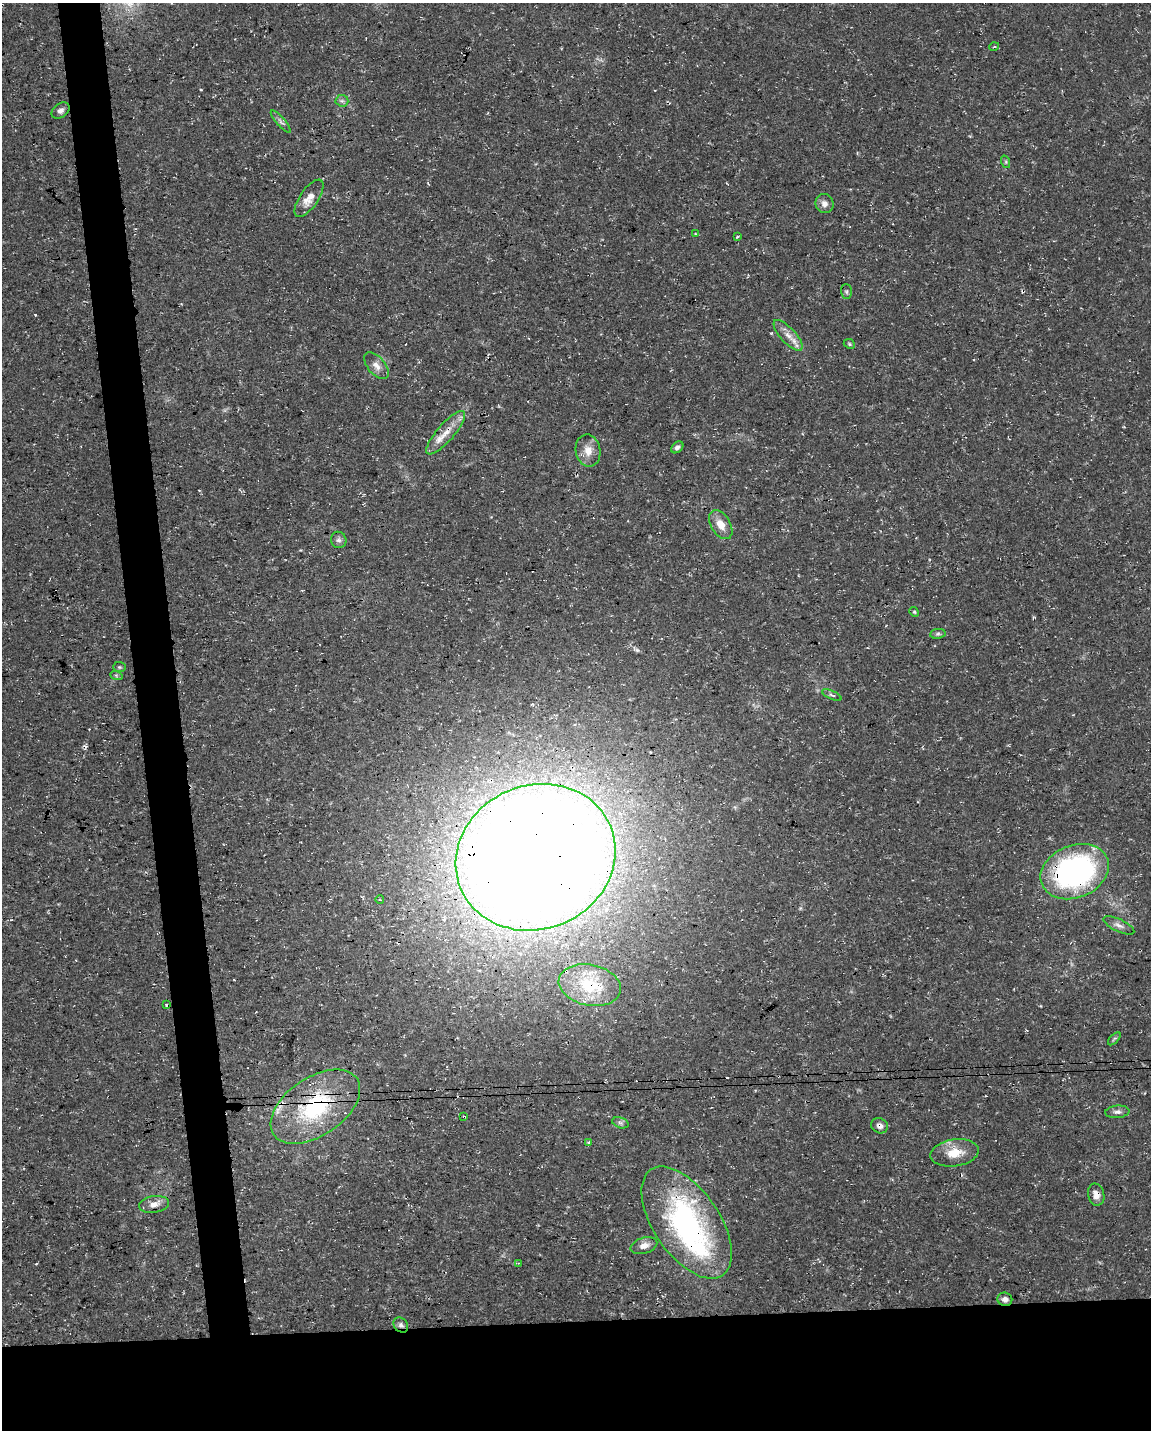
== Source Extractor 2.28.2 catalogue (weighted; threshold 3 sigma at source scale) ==
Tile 11 of 4 x 3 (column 3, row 3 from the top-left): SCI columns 2300-3448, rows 57-1484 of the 4598 x 4353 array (HDU 1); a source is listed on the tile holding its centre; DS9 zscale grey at full resolution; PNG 1153 x 1432 px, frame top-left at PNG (2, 3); each listed source drawn as its Kron ellipse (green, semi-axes under 4 px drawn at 4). Shown black and unused: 11% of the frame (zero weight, under 3 of 4 exposures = <1% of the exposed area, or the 3 px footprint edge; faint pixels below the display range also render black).
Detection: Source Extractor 2.28.2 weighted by HDU 2 'WHT'; one run over the whole footprint, this tile lists its part. Background 0.0367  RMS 0.0033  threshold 0.015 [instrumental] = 3 sigma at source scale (4.5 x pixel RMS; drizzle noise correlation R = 1.50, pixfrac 1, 0.0396/0.0396 arcsec/px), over >= 5 px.
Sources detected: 54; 8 cosmic-ray / hot-pixel residue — neither listed nor drawn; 2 inside a brighter listed object's ellipse — not listed separately; the other 44 listed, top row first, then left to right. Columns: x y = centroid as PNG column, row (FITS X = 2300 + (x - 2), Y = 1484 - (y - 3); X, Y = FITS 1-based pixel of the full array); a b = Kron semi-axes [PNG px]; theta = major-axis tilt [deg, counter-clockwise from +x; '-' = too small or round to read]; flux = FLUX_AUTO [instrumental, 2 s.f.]
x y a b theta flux
994 47 5 3 - 0.27
342 101 6 6 - 0.84
61 110 10 7 37 1.4
281 121 14 4 -49 1.2
1006 162 6 4 -72 0.5
309 198 22 9 56 4
824 204 9 9 - 1.9
696 234 3 3 - 0.3
737 237 3 3 - 0.54
846 292 7 5 -88 0.6
788 335 19 7 -47 3.2
849 344 6 4 -23 0.48
376 366 16 8 -50 2.5
446 433 28 8 49 4.8
677 447 7 5 43 1
588 451 16 12 -80 3.8
721 525 16 9 -59 3.9
339 540 8 7 - 1.1
914 612 5 4 - 0.44
938 634 8 5 8 0.61
119 667 6 5 - 0.53
116 675 6 4 -19 0.48
832 695 10 3 -24 0.6
536 857 81 72 23 1400
1075 872 35 26 22 85
380 900 4 3 - 0.23
1119 925 17 6 -25 1.7
590 985 31 20 -12 18
167 1005 3 3 - 0.68
1114 1039 8 4 46 0.63
315 1107 50 29 34 37
1117 1112 12 6 5 1.3
464 1117 4 3 - 0.43
620 1123 8 5 -20 0.87
880 1126 8 7 - 1.5
588 1142 3 3 - 0.53
955 1153 24 13 8 6.6
1096 1195 11 8 -76 2.2
154 1204 15 8 9 2.8
687 1223 64 33 -56 73
644 1246 14 8 17 2.3
518 1263 4 3 - 0.33
1005 1299 7 6 - 1.5
401 1325 8 6 -49 1
Overlapping masked pixels (flux is a lower limit): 11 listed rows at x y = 446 433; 536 857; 1075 872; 590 985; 315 1107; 464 1117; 880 1126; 1096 1195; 687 1223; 1005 1299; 401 1325